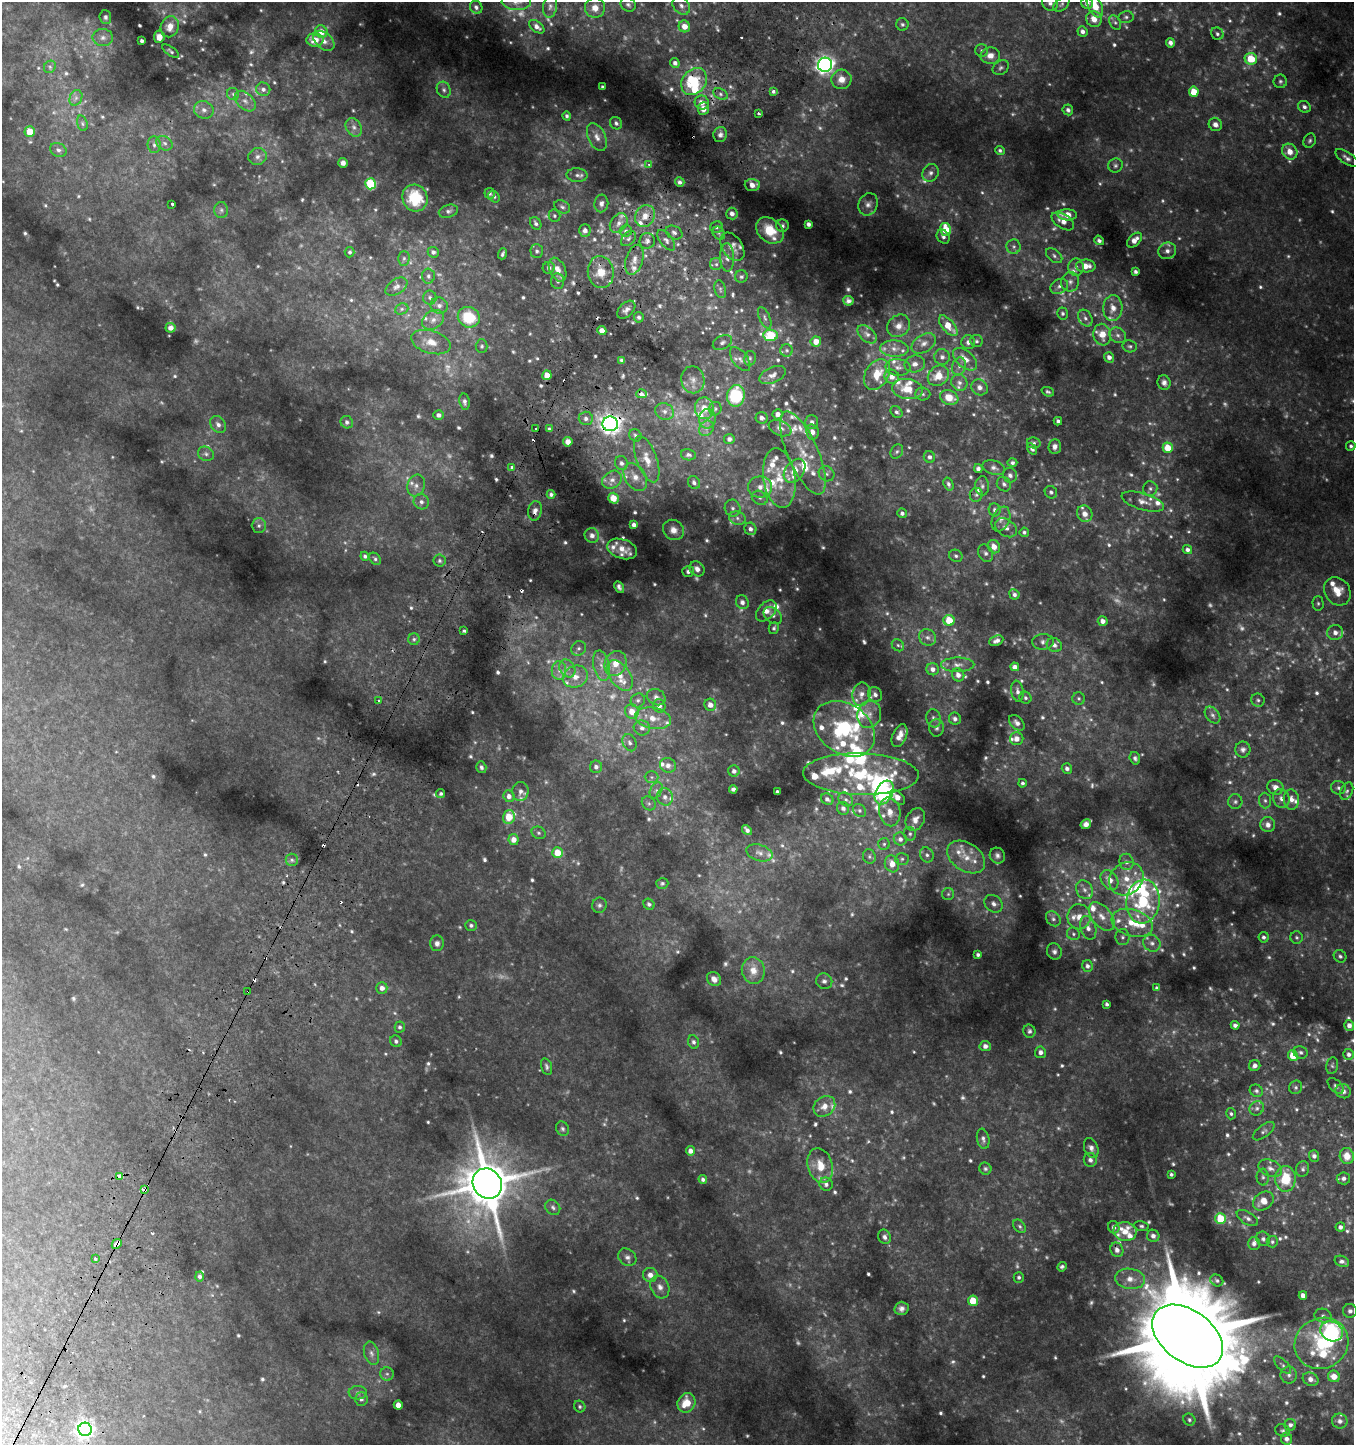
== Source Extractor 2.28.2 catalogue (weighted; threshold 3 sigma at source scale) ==
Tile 7 of 4 x 4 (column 3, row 2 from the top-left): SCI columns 2956-4307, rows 2938-4380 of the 5980 x 5884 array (HDU 1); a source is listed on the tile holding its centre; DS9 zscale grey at full resolution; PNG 1356 x 1447 px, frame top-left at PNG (2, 2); each listed source drawn as its Kron ellipse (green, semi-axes under 4 px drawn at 4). Shown black and unused: <1% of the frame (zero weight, under 2 of 3 exposures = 3% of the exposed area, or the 3 px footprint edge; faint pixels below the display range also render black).
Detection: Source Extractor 2.28.2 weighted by HDU 2 'WHT'; one run over the whole footprint, this tile lists its part. Background 0.0934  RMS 0.011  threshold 0.048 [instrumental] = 3 sigma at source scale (4.5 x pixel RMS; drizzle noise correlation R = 1.50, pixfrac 1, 0.0396/0.0396 arcsec/px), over >= 5 px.
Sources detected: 1087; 209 too faint to see at this stretch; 3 inside a brighter object's white glare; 12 cosmic-ray / hot-pixel residue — neither listed nor drawn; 103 inside a brighter listed object's ellipse — not listed separately; of the other 760, all 500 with FLUX_AUTO >= 2.14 (the completeness limit of this list) listed and drawn (260 fainter detections not listed), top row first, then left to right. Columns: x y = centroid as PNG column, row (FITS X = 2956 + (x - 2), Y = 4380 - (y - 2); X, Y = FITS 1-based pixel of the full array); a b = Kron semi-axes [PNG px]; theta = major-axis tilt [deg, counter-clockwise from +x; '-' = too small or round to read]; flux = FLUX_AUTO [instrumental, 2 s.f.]
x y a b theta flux
516 2 15 8 -2 6.8
1050 3 8 7 - 4.4
1087 3 6 5 - 5.7
1061 4 9 6 41 2.5
628 5 8 6 -33 2.9
681 6 10 7 -48 5
1095 6 12 7 -64 20
476 7 7 6 - 3.7
550 7 11 7 80 4.9
595 8 10 10 - 9.6
105 17 7 6 - 2.9
1126 17 7 6 - 2.7
1094 19 8 7 - 10
1115 22 8 5 -62 2.5
902 24 6 6 - 2.3
684 26 6 5 - 11
170 27 11 9 69 11
537 27 9 5 -37 5.2
1082 31 5 5 - 4.4
321 32 6 6 - 9.9
1217 34 6 6 - 2.7
159 37 6 5 - 8.2
103 38 10 8 -3 6.6
315 40 8 6 1 13
142 41 4 3 - 3
324 41 12 8 -42 7.6
1170 43 5 4 - 4.2
982 50 6 6 - 2.5
171 51 10 4 -35 2.3
990 56 10 8 3 9
1251 59 6 5 - 30
675 63 5 4 - 4.6
825 65 7 7 - 440
50 67 6 5 - 2.4
1001 68 9 6 35 3.1
841 79 10 9 - 9.5
694 81 15 11 53 28
1280 81 7 6 - 2.6
602 87 4 3 - 2.2
263 89 7 6 - 3.7
444 90 8 6 -65 3.4
773 91 3 3 - 6.5
1194 92 5 5 - 20
233 94 6 6 - 2.4
721 94 7 5 -28 2.9
76 98 8 6 69 3.6
245 101 12 8 -44 6.6
702 102 7 7 - 8.2
1304 107 7 5 -32 3.6
703 109 6 5 - 9.6
204 110 10 8 -27 6
1068 110 5 5 - 3.1
759 113 3 3 - 2.9
567 116 4 4 - 2.4
82 123 8 5 -73 2.1
616 123 6 6 - 3.2
1215 124 7 6 - 4.7
354 127 10 7 -61 4.9
30 132 5 5 - 19
720 135 8 7 - 3.8
597 137 15 8 -66 8.2
1310 141 7 6 - 2.4
164 143 8 6 -30 3.8
154 145 8 6 -86 3.3
58 150 8 6 -24 3.7
1000 150 5 4 - 2.2
1290 152 8 7 - 12
258 157 9 8 - 4.8
1347 158 13 6 -35 4.5
343 163 5 5 - 4.2
649 165 4 3 - 2.3
1115 165 7 7 - 2.8
930 173 9 7 62 4.6
577 175 10 7 -3 3.9
680 182 5 4 - 3.4
370 184 5 5 - 82
752 185 7 6 - 8.8
490 193 5 5 - 3.1
494 197 6 5 - 2.3
415 198 13 12 - 46
601 203 9 7 81 4.2
172 204 3 3 - 6.5
868 204 11 9 65 6
562 207 8 6 -28 2.9
221 210 8 7 - 3
448 211 10 6 16 3.6
732 213 6 5 - 6
1067 215 10 5 -3 15
554 216 6 6 - 2.2
645 216 11 9 62 12
1063 221 13 7 -33 9
536 223 7 5 -57 3.3
619 223 11 7 53 6.6
808 224 4 4 - 4.1
782 226 6 6 - 2.5
716 227 6 6 - 2.8
946 229 6 5 - 27
770 230 15 11 -40 24
585 231 6 6 - 4.2
626 231 6 5 - 3
674 232 9 6 -27 3.9
719 233 7 5 -46 2.6
943 237 7 6 - 3.6
628 239 9 5 45 3
666 240 12 6 -52 4.8
1099 240 5 4 - 3.2
1135 240 9 5 45 8.8
647 241 8 7 - 4.3
732 247 16 10 -57 8.5
1014 247 7 7 - 3.6
537 251 7 6 - 2.8
1167 251 9 8 - 5.7
350 252 5 5 - 2.4
433 252 5 5 - 3.8
503 254 6 3 69 2.3
1054 256 9 6 -40 3.4
727 257 14 7 -87 5.2
404 258 7 5 89 2.5
634 260 15 8 74 8.6
716 264 6 6 - 2.4
1086 266 10 6 -2 13
1076 267 8 7 - 5.2
549 268 6 6 - 3.2
557 270 12 7 -64 9.2
1135 271 4 3 - 2.7
601 272 16 13 -82 21
428 276 7 6 - 3
741 277 6 6 - 2.3
558 281 7 6 - 3.7
1070 282 9 9 - 5.1
1059 286 9 7 29 4.4
396 287 12 7 33 4.8
720 289 9 5 -73 2.4
430 298 7 6 - 3.2
848 301 5 5 - 3.5
439 306 9 8 - 5.4
1113 308 13 9 86 10
402 309 7 5 22 2.4
626 310 11 6 44 5.1
1063 313 6 5 - 2.5
469 317 11 10 - 43
639 317 5 5 - 3.3
765 318 11 5 -66 3.1
1085 318 9 6 -61 3.7
433 320 12 9 35 7.9
899 326 12 10 40 8.8
948 326 12 6 -49 20
170 328 5 5 - 4.6
602 331 4 4 - 12
867 334 11 7 -42 4.8
771 335 7 5 -5 58
1102 335 11 8 -80 15
1118 335 9 7 -35 4.2
976 341 6 6 - 2.4
431 342 20 11 -16 16
722 342 10 6 28 4.1
816 342 5 5 - 8.8
968 342 7 7 - 4.6
924 343 13 8 31 8.5
482 346 7 6 - 2.4
1130 346 7 6 - 2.3
894 349 14 8 -3 8.5
787 350 6 6 - 2.1
942 357 8 8 - 4.7
1109 357 5 5 - 4.9
750 358 7 6 - 2.5
740 359 14 7 -54 5.9
965 359 14 8 -40 11
621 360 4 3 - 2.4
915 364 10 8 11 6.4
959 366 9 7 74 4.5
898 367 12 8 -5 5.9
877 374 16 11 59 24
547 375 5 4 - 15
773 375 14 7 24 6.6
938 376 11 9 41 17
892 377 7 7 - 7.4
693 380 13 11 -80 9.3
959 382 8 8 - 4.5
1164 382 7 6 - 4.1
980 387 9 7 -42 5.1
907 389 15 10 -7 19
1048 392 6 4 -20 2.1
642 394 5 3 - 18
923 394 7 6 - 2.7
736 396 11 9 79 60
949 398 9 7 -20 14
464 402 8 5 -79 3.5
704 408 11 9 -86 14
715 409 7 6 - 2.2
664 411 9 8 - 5.4
897 412 6 5 - 2.8
778 414 5 5 - 6.2
439 415 5 5 - 4
586 418 7 7 - 3.8
762 418 6 5 - 5.2
707 419 10 8 86 6
1058 421 4 3 - 2.8
347 422 6 6 - 3.3
812 422 7 6 - 4.5
218 424 9 7 -54 4.7
610 424 8 7 - 600
536 428 3 3 - 16
706 428 8 6 48 4.1
780 428 12 7 -23 6.5
549 429 4 4 - 2.2
812 432 7 6 - 7.9
635 435 6 5 - 2.3
729 439 5 5 - 3.9
568 442 5 4 - 5.8
1034 443 7 5 -13 2.4
1351 446 5 4 - 2.3
1055 447 7 6 - 5.2
1168 448 5 5 - 21
1032 449 6 4 -55 3.1
897 451 7 6 - 2.3
803 453 45 15 -66 38
206 454 8 6 -27 3.3
688 455 7 5 -10 3.2
929 457 6 5 - 3.3
647 459 24 10 -70 16
621 463 7 6 - 3.9
1012 463 5 4 - 2.5
512 468 3 3 - 11
994 468 12 7 -17 4.4
978 469 4 4 - 3.2
795 471 13 9 52 13
827 474 8 7 - 3.7
1010 475 7 7 - 3.8
635 477 15 10 -58 10
779 478 30 16 -82 34
612 480 10 8 33 6.4
694 483 7 5 -60 3.5
948 484 6 4 -70 2.9
1004 484 8 6 -48 3.5
416 485 11 8 72 6.5
982 486 9 7 -90 3.7
760 487 12 10 0 9.5
1150 489 7 7 - 3.1
1051 492 6 6 - 2.6
551 494 4 4 - 2.8
976 495 7 6 - 2.5
613 498 5 5 - 14
760 498 8 6 -32 3.8
421 502 8 7 - 4.8
1143 502 22 8 -17 10
732 508 8 8 - 4.3
995 510 6 6 - 3.9
535 511 10 7 79 5.5
902 513 5 4 - 3.2
1085 514 8 7 - 6.4
737 518 8 6 -17 4.4
1001 519 13 8 67 7.2
634 525 4 4 - 4.5
259 526 7 7 - 3.2
1006 528 12 8 -33 6.4
750 529 6 6 - 4.9
673 530 11 9 -38 8.5
1024 532 4 4 - 2.4
592 535 7 7 - 5.8
994 547 7 6 - 10
622 549 15 9 -18 11
1187 549 5 4 - 3.2
986 553 9 7 -58 3.8
365 556 4 4 - 2.6
956 556 7 6 - 2.7
375 559 7 5 -52 2.4
439 561 6 6 - 2.5
697 569 8 6 -49 6.4
688 572 6 5 - 3.7
619 587 6 4 -61 3.3
1337 591 15 12 -53 18
1014 594 5 5 - 3.2
742 602 7 6 - 4.3
1318 603 7 5 -89 2.2
766 611 12 8 46 9.6
773 615 10 7 -38 3.9
949 620 5 5 - 29
1103 621 5 5 - 5.8
774 628 6 5 - 2.3
464 631 3 3 - 5.3
1335 633 8 7 - 7
928 637 9 8 - 4.3
414 639 6 6 - 2.4
996 641 7 5 23 4.4
1043 642 11 8 3 4
898 645 7 5 -44 2.4
1054 645 8 6 -27 3.8
579 648 8 7 - 3.5
615 664 13 10 67 17
958 665 16 7 0 7.1
601 666 15 8 -78 10
1015 667 4 4 - 5.7
567 668 9 7 -57 5.9
933 669 6 6 - 5.5
559 671 9 7 -88 6.8
958 675 7 6 - 6.2
620 676 17 10 -55 16
575 677 13 10 23 13
1017 691 10 6 -82 4.4
861 694 12 9 78 8.3
875 694 8 7 - 4.5
656 697 10 8 -27 5.2
1025 698 6 5 - 2.5
1079 698 6 6 - 2.3
379 700 3 3 - 2.2
638 700 7 6 - 3.3
1258 700 6 6 - 2.4
710 705 6 6 - 8.3
659 706 7 6 - 5.7
632 711 7 7 - 12
869 714 14 12 71 10
1213 715 9 6 -51 3.5
653 718 18 10 -10 17
933 718 9 7 -75 4
955 719 6 6 - 3.7
1017 723 9 6 -46 4.4
642 728 8 7 - 5.2
936 728 9 7 -90 3.5
844 729 33 25 -35 130
900 736 12 7 67 9.8
1017 739 6 6 - 7.2
630 743 9 6 -65 4
1243 750 8 7 - 3.9
1135 758 6 5 - 2.8
668 765 8 7 - 6.2
481 767 6 5 - 2.5
596 767 6 6 - 4.2
1067 768 5 5 - 3.8
734 771 6 5 - 3.8
861 774 58 20 -2 85
652 777 7 6 - 2.8
1023 783 4 4 - 2.5
1275 787 8 7 - 7.8
1338 788 7 6 - 3.2
733 789 4 4 - 3
656 790 8 5 62 3.6
520 791 9 8 - 5.6
1347 791 9 6 66 3
777 792 4 3 - 3.5
884 793 13 8 61 150
441 794 4 4 - 2.5
509 796 6 5 - 5.7
665 797 8 8 - 5.1
897 797 9 5 -43 9.7
1281 798 10 8 -66 6.2
827 799 6 5 - 3.8
846 799 8 6 -38 3.4
1291 799 10 7 -85 7.5
1265 800 8 6 -85 3.2
1235 802 7 7 - 3.1
649 803 7 6 - 2.7
843 808 6 6 - 4
859 810 7 6 - 3.2
890 812 14 10 -78 13
509 817 7 6 - 24
915 820 12 9 60 9
1086 824 5 5 - 5.4
1268 825 7 7 - 6.8
747 830 5 4 - 3.9
539 833 7 6 - 2.3
910 834 7 6 - 2.8
900 839 6 6 - 5.4
514 840 5 5 - 8.7
884 844 6 6 - 2.4
558 853 5 5 - 20
759 853 13 8 -18 6.4
927 855 8 6 -61 3.5
997 856 8 7 - 3.9
869 857 7 6 - 2.8
966 857 21 14 -33 20
902 859 7 6 - 2.6
292 860 6 6 - 2.9
1126 862 8 7 - 4.4
892 864 8 7 - 11
1126 879 18 15 39 22
1109 880 10 8 -55 12
662 883 6 5 - 2.2
1084 890 10 8 -59 5.6
948 894 6 6 - 2.2
1143 901 22 16 83 75
649 904 6 5 - 2.7
994 904 10 8 -39 5.3
599 905 7 7 - 3.1
1102 916 16 9 -50 13
1079 917 12 11 - 12
1053 919 8 6 -46 3.7
1132 923 21 13 -18 30
471 925 6 5 - 2.8
1088 928 12 8 -74 7.9
1073 934 6 6 - 2.7
1122 937 8 7 - 3.3
1264 937 5 5 - 3
1297 937 6 6 - 2.3
437 943 8 7 - 4.3
1152 943 9 8 - 5.8
1054 951 8 7 - 3.8
978 955 4 3 - 2.4
1340 956 7 6 - 2.8
1087 966 6 5 - 4
753 971 13 11 -83 13
714 979 8 6 -43 6.4
824 981 8 7 - 4.2
382 988 5 5 - 5.7
1157 988 4 3 - 2.5
248 991 3 3 - 3.4
1107 1004 4 3 - 2.6
1235 1025 4 4 - 3.5
1349 1025 5 5 - 5.2
400 1027 5 5 - 2.4
1029 1031 7 6 - 2.9
396 1041 6 5 - 2.9
693 1042 7 5 -67 3.4
985 1046 5 5 - 5.2
1040 1052 6 5 - 4.6
1301 1052 7 6 - 2.8
1349 1054 5 5 - 3.9
1293 1055 5 5 - 22
1255 1066 6 5 - 4.3
1332 1066 9 5 79 2.2
546 1067 9 5 -74 2.6
1336 1086 10 5 -45 2.7
1296 1087 7 6 - 2.5
1256 1091 7 6 - 2.8
1343 1091 8 7 - 6.5
824 1106 11 9 40 9.9
1257 1108 7 6 - 3.5
1231 1114 6 5 - 2.4
562 1129 7 6 - 2.6
1264 1131 13 6 37 3.5
983 1139 10 6 -79 3.8
1091 1148 10 7 -69 5.4
690 1151 4 4 - 5.9
1314 1156 6 5 - 3.8
1347 1156 8 7 - 14
1090 1160 7 6 - 4.4
820 1166 17 12 -74 21
1270 1168 12 8 -23 6.6
985 1169 6 5 - 2.2
1303 1169 8 6 78 3
1171 1174 4 3 - 2.2
119 1176 4 3 - 7.5
1263 1177 8 6 -87 3
1343 1178 7 6 - 3.9
703 1179 4 4 - 3
1285 1179 13 10 89 34
487 1184 15 14 - 5500
826 1184 7 6 - 4
144 1190 4 3 - 14
1263 1201 11 8 36 13
553 1207 8 7 - 3
1220 1218 5 5 - 41
1247 1218 12 6 -31 4.2
1020 1226 7 5 -51 2.3
1141 1226 7 5 -12 2.4
1114 1227 6 5 - 4.4
1340 1227 5 4 - 4.4
1125 1231 11 9 -8 12
1153 1236 6 6 - 4.7
885 1237 7 6 - 3.8
1263 1239 7 6 - 2.9
1272 1242 6 5 - 2.4
1254 1243 6 6 - 3.7
117 1244 5 3 - 49
1117 1250 7 6 - 5.9
627 1257 10 8 -39 4.6
95 1259 3 3 - 3.8
1342 1261 7 5 -24 4.6
1062 1267 5 4 - 2.4
650 1275 7 7 - 8
200 1276 5 4 - 2.9
1019 1277 5 5 - 2.3
1130 1279 15 10 -7 12
1217 1280 6 5 - 2.3
660 1287 12 9 -63 7.7
1303 1295 4 4 - 5.8
973 1301 5 5 - 30
901 1308 7 6 - 4.5
1350 1311 7 6 - 3.6
1323 1316 9 7 -18 3.5
1331 1331 12 9 -25 140
1188 1336 40 25 -37 27000
1321 1343 27 25 29 88
371 1353 12 7 -74 5.1
1282 1365 11 5 -45 3.1
387 1374 7 6 - 2.7
1289 1375 8 8 - 4.3
1334 1376 6 5 - 12
1311 1379 8 6 -26 6.4
358 1393 9 6 3 3.4
361 1399 6 6 - 3.5
686 1403 10 8 60 20
398 1405 4 4 - 8.7
580 1407 6 5 - 2.4
1189 1420 6 5 - 2.4
1340 1421 7 7 - 5.2
1290 1425 6 5 - 3.6
85 1429 7 6 - 460
1282 1430 7 6 - 2.3
1286 1439 6 5 - 5.2
Overlapping masked pixels (flux is a lower limit): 11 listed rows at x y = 703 109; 601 272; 642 394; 610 424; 536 428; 535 511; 248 991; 119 1176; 144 1190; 117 1244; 1188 1336
Isophote crosses this tile's border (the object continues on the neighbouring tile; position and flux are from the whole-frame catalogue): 6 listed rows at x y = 516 2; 1050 3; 1087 3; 1061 4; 681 6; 1095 6